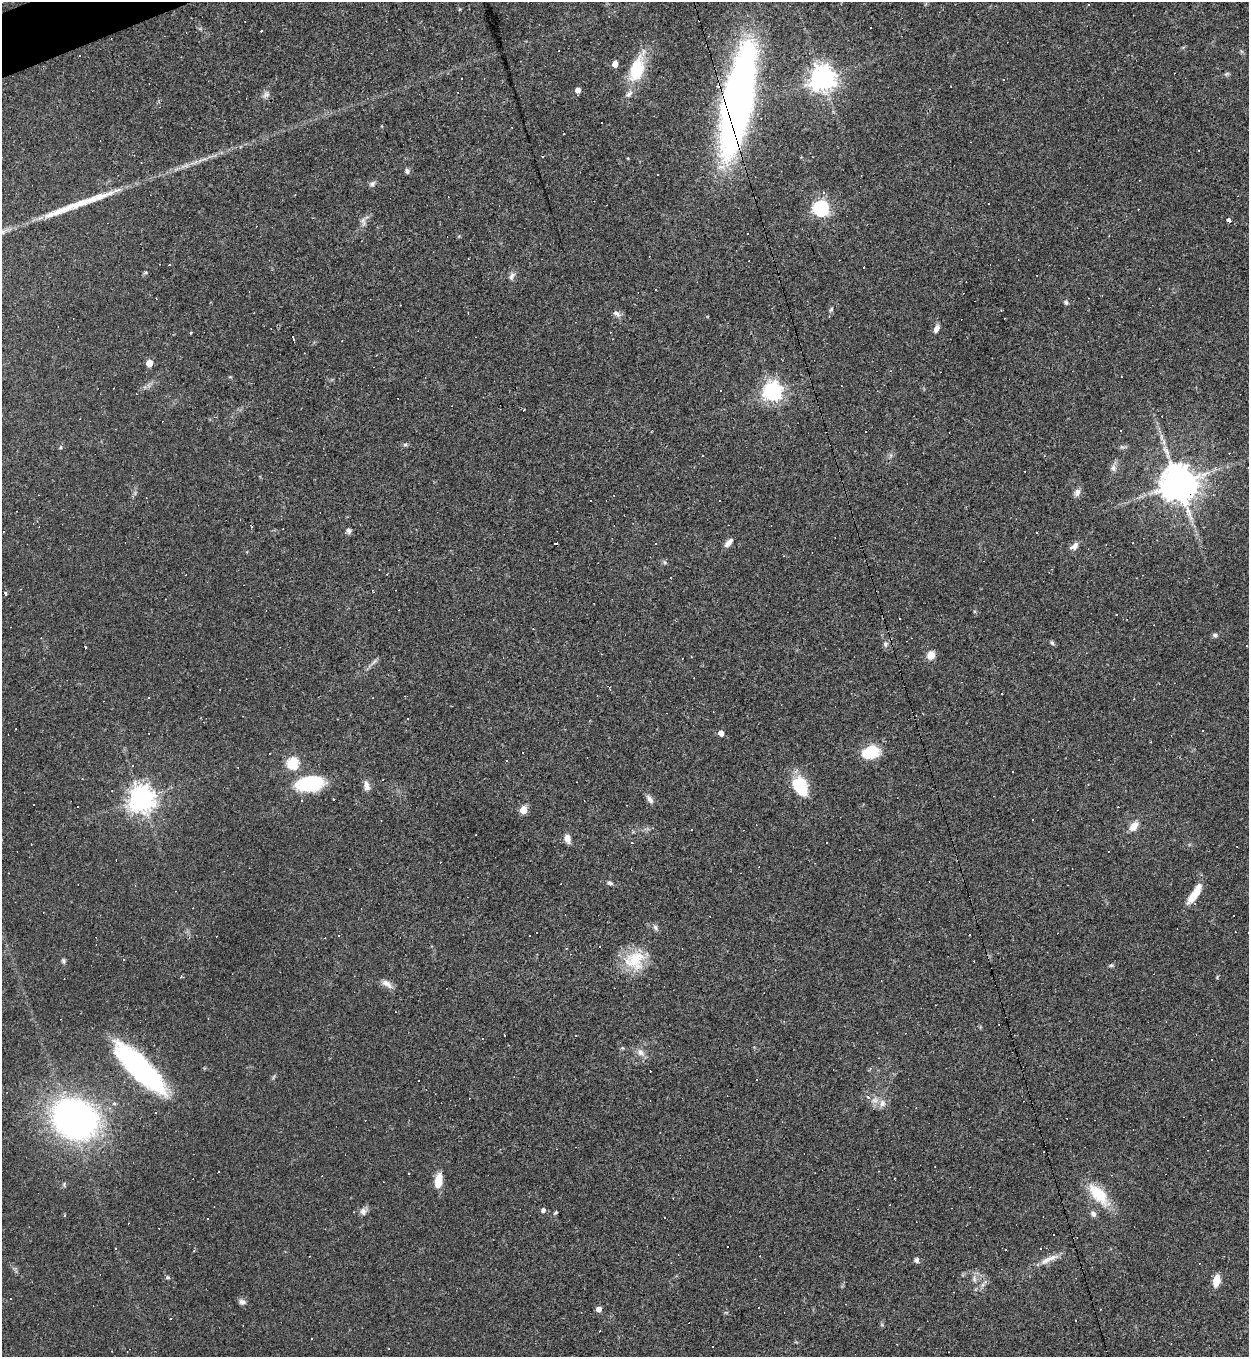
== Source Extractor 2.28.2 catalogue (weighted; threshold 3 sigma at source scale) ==
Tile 11 of 4 x 4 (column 3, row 3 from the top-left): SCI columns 2641-3887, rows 1356-2710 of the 5407 x 5421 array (HDU 1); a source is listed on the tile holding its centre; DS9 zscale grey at full resolution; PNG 1251 x 1359 px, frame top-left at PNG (2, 2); no overlay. Shown black and unused: <1% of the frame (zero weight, under 3 of 4 exposures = <1% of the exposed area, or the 3 px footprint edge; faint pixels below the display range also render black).
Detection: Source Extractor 2.28.2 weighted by HDU 2 'WHT'; one run over the whole footprint, this tile lists its part. Background 0.0443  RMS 0.0046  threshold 0.0209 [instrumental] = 3 sigma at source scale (4.5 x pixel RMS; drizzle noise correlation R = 1.50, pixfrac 1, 0.05/0.05 arcsec/px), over >= 5 px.
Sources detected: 197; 94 cosmic-ray / hot-pixel residue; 1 long thin detection or spike segment (spike, bleed or trail) — not listed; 3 inside a brighter listed object's ellipse — not listed separately; the other 99 listed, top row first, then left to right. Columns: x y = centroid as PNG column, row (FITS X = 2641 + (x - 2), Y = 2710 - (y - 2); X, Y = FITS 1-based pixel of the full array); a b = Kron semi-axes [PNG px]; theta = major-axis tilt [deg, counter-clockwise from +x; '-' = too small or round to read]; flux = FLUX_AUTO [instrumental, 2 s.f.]
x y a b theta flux
1088 4 3 2 - 0.45
615 64 5 4 - 4.3
637 69 31 16 75 20
1227 74 8 5 20 0.84
461 78 3 3 - 1.1
823 78 8 8 - 530
578 90 6 4 90 3
266 95 11 7 45 1.8
738 101 67 18 79 420
564 134 3 2 - 0.51
407 171 6 5 - 1.2
372 184 8 6 34 1.3
823 192 5 3 - 0.49
989 204 3 3 - 4.7
821 208 7 6 - 130
363 221 14 7 -83 2
1229 221 4 3 - 12
747 234 2 2 - 0.39
512 276 11 6 53 1.7
1066 302 7 5 -71 0.98
831 309 7 4 54 0.75
616 313 11 6 -39 1.9
936 329 9 6 61 2.3
190 333 3 3 - 2.5
293 338 5 2 - 0.95
149 363 5 5 - 5.9
773 392 7 7 - 240
1121 430 2 2 - 0.38
1161 437 12 5 -86 2
405 445 6 5 - 0.84
61 447 6 3 71 0.54
1122 447 7 4 -18 0.83
1113 468 11 7 -86 2.1
1178 483 11 11 - 1100
1077 492 10 7 79 2.2
349 531 9 5 -15 1.3
655 543 3 3 - 8.8
728 543 13 6 46 2.3
1075 546 10 6 67 2.2
665 562 6 4 -88 0.7
5 594 4 3 - 1.6
900 619 3 3 - 1.3
1215 635 7 6 - 1.1
1052 643 7 5 -63 0.83
885 644 8 7 - 1.4
931 655 9 7 65 4.3
374 661 11 3 50 1.2
694 678 3 2 - 0.26
405 696 2 2 - 0.36
149 697 3 2 - 0.36
408 719 3 2 - 0.79
721 733 5 5 - 2.8
871 752 18 12 18 16
293 763 6 6 - 46
310 784 30 16 8 28
366 785 14 8 -80 2.6
1088 785 4 2 - 0.31
800 786 22 15 -63 17
142 799 8 8 - 530
649 799 12 6 -53 2
333 800 3 3 - 1.1
523 810 5 5 - 9
1134 826 12 7 48 4.6
567 838 9 6 -77 3.6
610 883 8 5 -22 0.99
1194 894 27 8 57 8.4
655 927 9 6 -59 1.3
970 934 3 2 - 0.48
635 960 29 25 23 17
63 961 6 5 - 0.85
1111 965 6 5 - 0.74
181 977 4 3 - 0.56
1217 977 5 3 - 0.45
387 984 17 7 -34 3
641 1052 12 9 -44 2.9
140 1069 57 17 -44 92
868 1097 4 4 - 1.1
882 1103 11 8 87 2.8
75 1119 34 27 -30 210
218 1171 3 3 - 2.2
408 1173 3 2 - 0.41
438 1181 14 7 82 8.8
1099 1194 33 14 -48 15
543 1210 5 5 - 1.4
363 1211 11 8 -75 2.1
555 1213 7 4 44 0.61
1093 1214 8 6 -50 1.5
65 1215 4 3 - 0.53
1054 1235 3 3 - 2.6
115 1248 3 3 - 1
1041 1248 3 2 - 0.48
1006 1250 2 2 - 0.4
916 1260 5 5 - 1.6
1046 1260 20 7 33 4.2
168 1277 6 5 - 0.74
974 1279 10 5 -70 1.7
1216 1280 11 6 77 7.4
242 1302 9 7 -10 1.6
599 1309 5 5 - 2.6
Overlapping masked pixels (flux is a lower limit): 2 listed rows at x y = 738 101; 1178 483